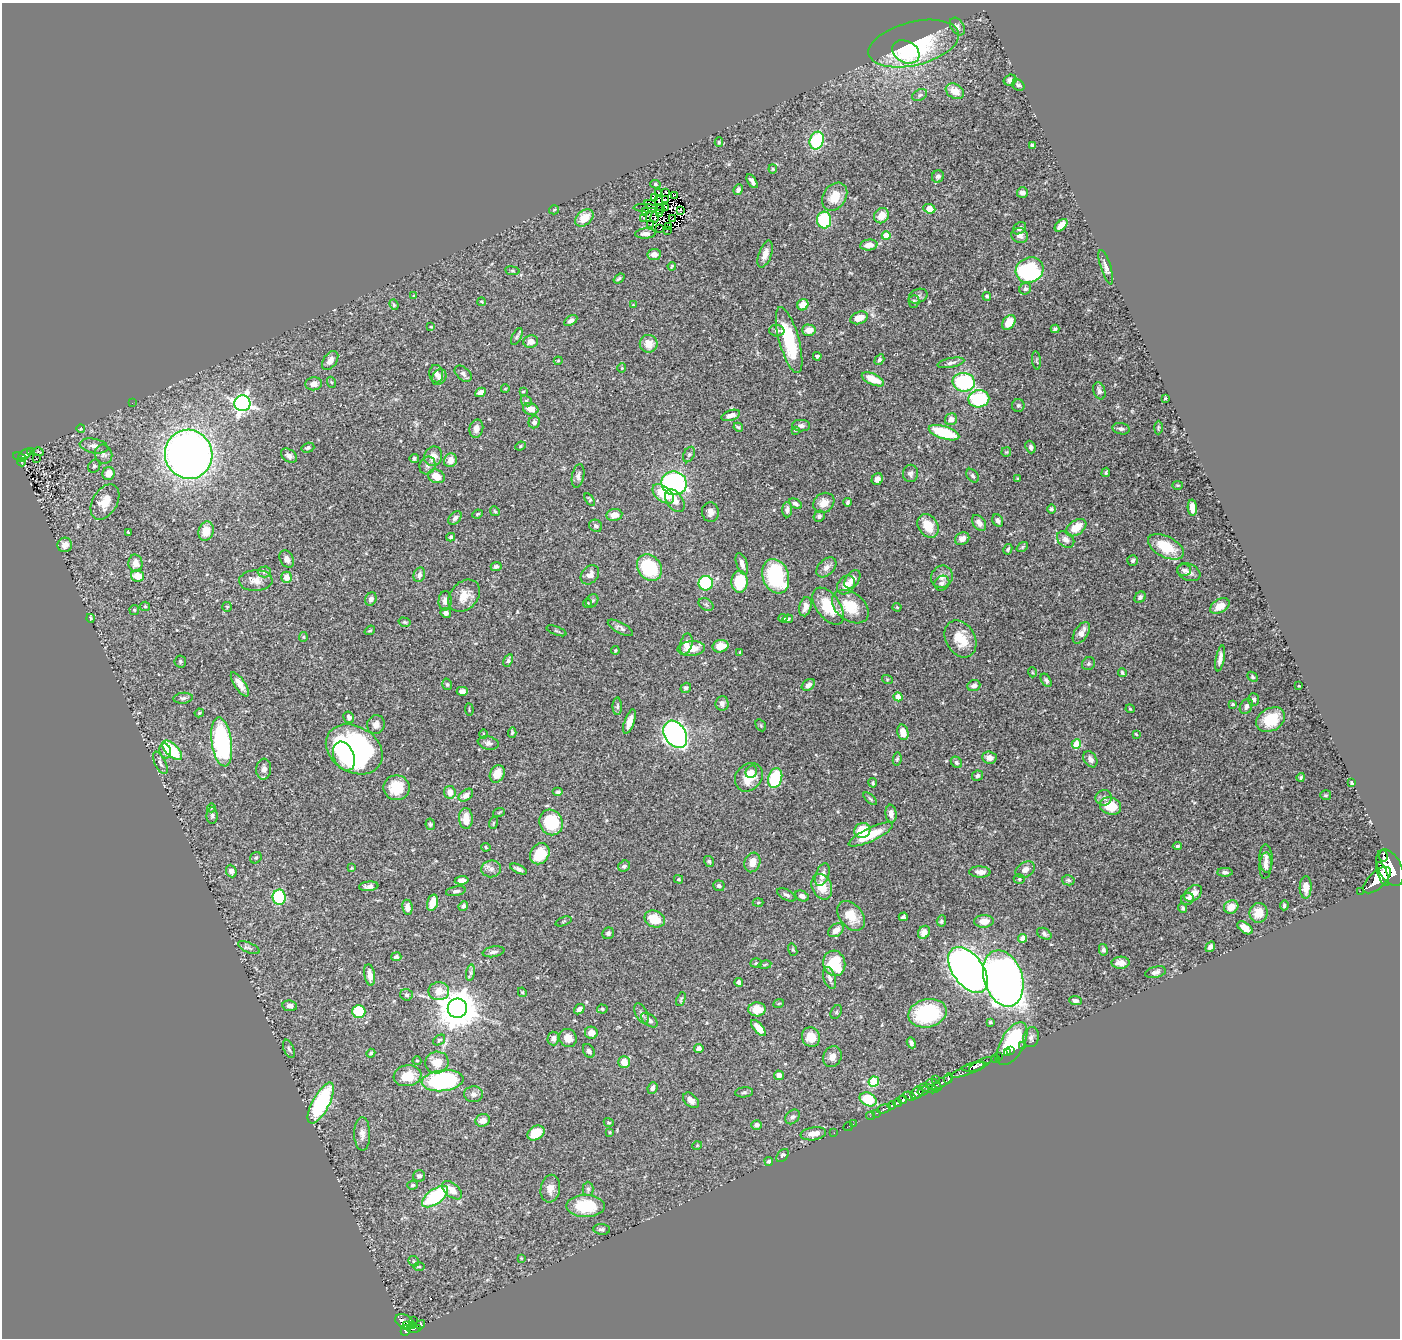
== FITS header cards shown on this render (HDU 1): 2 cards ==
NAXIS1  =                 1398
NAXIS2  =                 1336

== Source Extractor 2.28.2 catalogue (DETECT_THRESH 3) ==
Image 1398 x 1336 px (HDU 1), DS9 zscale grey, 1 PNG px = 1 image px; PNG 1402 x 1340 px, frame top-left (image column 1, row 1336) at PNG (2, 3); each listed source drawn as its Kron ellipse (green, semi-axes under 4 px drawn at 4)
Background 0.459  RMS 0.02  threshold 0.0613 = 3 sigma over >= 5 px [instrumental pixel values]
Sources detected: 473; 3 with non-positive FLUX_AUTO (blend fragments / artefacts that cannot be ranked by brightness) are neither listed nor drawn; the other 470 listed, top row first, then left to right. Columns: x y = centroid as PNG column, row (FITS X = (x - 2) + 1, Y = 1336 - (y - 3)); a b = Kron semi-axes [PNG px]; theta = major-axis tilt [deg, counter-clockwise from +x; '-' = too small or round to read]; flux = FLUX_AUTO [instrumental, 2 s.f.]
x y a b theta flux
957 27 9 6 -58 4.4
914 44 46 21 14 150
906 52 14 10 -29 77
1010 80 7 5 16 4.1
1018 85 6 5 - 2.8
955 91 10 7 -31 18
920 95 8 5 28 3.1
817 141 9 7 69 90
719 142 5 4 - 1.8
1032 146 4 3 - 2.5
773 169 4 4 - 1.5
938 176 6 5 - 3.8
752 181 8 4 -57 5.2
655 184 5 4 - 1.9
738 190 5 4 - 4.3
659 192 3 3 - 550
666 192 3 2 - 0.65
1022 193 5 5 - 5.6
674 195 3 2 - 0.95
835 197 15 11 56 25
654 198 3 2 - 1.2
665 199 3 2 - 1
659 200 2 2 - 1.1
651 205 6 2 -23 0.2
666 207 3 2 - 1.4
646 208 12 2 -2 0.67
660 209 5 2 - 1.5
929 209 6 4 -22 25
554 210 5 4 - 1.6
680 210 4 3 - 0.68
645 211 4 2 - 0.92
660 214 2 2 - 2
882 216 8 7 - 16
655 217 5 2 - 1.5
584 218 10 7 40 24
644 218 4 2 - 20
673 219 3 2 - 0.86
824 220 8 7 - 79
651 224 3 2 - 1
1061 225 8 4 44 14
669 226 3 2 - 0.42
1020 228 7 5 37 4.7
660 229 3 2 - 1.1
667 230 2 2 - 1.1
645 234 10 5 2 6.3
1020 235 8 7 - 7.1
886 236 4 4 - 27
869 245 8 5 5 11
654 254 7 5 9 9.1
765 254 14 6 70 10
672 266 4 3 - 1.5
1106 267 18 5 -72 6.4
1030 270 14 12 26 160
512 271 7 4 -8 1.8
619 279 6 3 37 2.5
1025 289 6 5 - 3.2
414 296 4 3 - 1.2
918 296 10 7 25 4.7
987 296 4 4 - 2.6
914 301 6 5 - 2.8
481 302 4 3 - 1.4
394 305 5 4 - 1.9
633 305 3 3 - 0.99
803 305 6 5 - 19
859 318 9 6 19 20
571 321 7 4 32 5
1009 322 8 6 50 20
431 327 4 3 - 1
1055 329 4 3 - 2.5
809 330 7 5 -2 15
777 331 7 6 - 4.4
517 336 9 4 64 2.6
789 340 34 10 -74 86
531 341 7 6 - 9
649 344 9 9 - 18
817 356 4 3 - 3.2
879 360 6 4 58 3.2
1036 360 9 4 -84 2.3
330 361 10 6 54 10
558 361 4 4 - 1.4
951 363 13 4 11 4.9
622 368 4 4 - 1.6
436 374 9 7 -82 5.9
463 374 10 6 -41 4.5
439 377 8 6 57 5.9
873 379 12 5 -25 27
331 382 5 3 - 1.4
964 382 11 9 -8 140
314 384 8 6 6 8.5
505 389 4 2 - 1
1099 391 8 6 -70 5.1
481 392 5 4 - 9.8
523 392 4 3 - 1.5
1165 398 3 2 - 1.6
979 399 10 8 10 88
526 401 6 5 - 2.6
132 403 2 2 - 2
242 403 8 8 - 500
1018 405 6 6 - 3.1
531 409 8 6 -18 14
731 415 10 5 19 8.1
951 419 6 6 - 8.5
534 422 6 5 - 4.5
801 426 9 5 -2 4.9
738 427 5 3 - 2.2
1158 427 7 3 89 1.7
81 429 4 3 - 1.1
476 429 9 7 77 6.7
1121 429 9 5 -10 4
795 430 4 3 - 1.5
944 433 16 6 -18 67
94 446 14 7 -10 8.1
520 446 5 4 - 1.7
1030 447 6 5 - 3.2
308 448 6 4 17 2.8
30 451 3 2 - 6.4
39 452 5 2 - 0.89
1006 452 5 5 - 1.5
25 454 7 3 34 33
103 454 10 8 -64 5.7
189 454 25 23 -69 1100
689 454 8 5 62 3.3
289 456 9 6 -35 5.1
433 456 10 9 - 13
20 457 7 4 -18 63
36 459 3 2 - 2.3
414 459 5 4 - 2.8
450 460 7 6 - 12
22 462 4 4 - 14
428 465 9 7 64 5.7
94 466 7 5 55 3
1106 472 5 4 - 2.1
108 473 6 6 - 14
911 473 8 7 - 4.8
436 476 8 6 -22 19
578 476 12 6 79 5.1
972 476 7 5 -51 2.9
877 479 6 5 - 6.3
1018 479 4 3 - 1.4
674 483 13 11 -20 250
1177 485 5 3 - 1.3
663 494 12 7 -40 39
590 499 7 4 -55 2
675 501 13 8 -53 14
105 502 19 12 60 24
847 502 4 4 - 2.7
824 503 11 9 39 14
795 504 7 4 -30 4.8
1192 508 8 4 -87 13
1051 509 5 4 - 2.7
787 510 8 5 88 4.7
495 511 5 4 - 2
710 512 10 8 -87 7.5
477 514 5 3 - 1.7
614 515 8 6 7 13
819 516 6 5 - 3.5
455 518 8 5 45 4.3
998 520 6 5 - 5.1
979 523 9 6 -54 7.8
596 526 7 6 - 4.2
928 526 13 9 -57 25
1076 528 11 7 35 26
206 531 10 7 71 21
128 532 3 3 - 1.2
451 537 4 3 - 2
962 539 7 6 - 7.3
1066 539 10 7 -42 7.3
65 545 7 7 - 8.1
1022 547 6 4 37 1.8
1166 547 19 10 -27 46
1008 549 5 4 - 2.9
287 559 9 6 -60 6.3
1133 560 5 5 - 2.8
135 563 9 7 -86 10
742 564 11 5 -71 8
496 566 5 4 - 4.5
649 567 14 11 -53 82
826 567 12 7 45 8
1184 570 7 6 - 3.7
264 572 6 5 - 3.1
1189 572 12 8 -23 8.1
419 575 7 5 71 5.7
590 575 11 8 49 10
138 576 7 5 -12 24
776 576 18 13 -70 110
286 577 6 5 - 13
942 577 11 10 - 10
852 579 10 6 53 12
256 580 16 10 2 14
740 582 11 8 86 57
706 583 7 7 - 120
942 583 8 7 - 4.2
846 585 10 8 49 12
464 596 18 13 46 22
1140 597 6 5 - 3.8
371 599 7 5 66 5
445 601 9 6 86 8.4
592 601 7 5 54 3.2
587 603 4 3 - 1.5
706 604 8 5 -32 3
145 606 5 4 - 1.8
828 606 21 12 -54 50
1220 606 10 6 30 15
227 607 5 5 - 1.7
805 607 10 6 77 9.8
850 607 20 14 -38 41
897 607 4 4 - 1.4
134 610 5 5 - 1.7
446 613 5 5 - 6.1
90 618 4 3 - 2.1
783 618 4 3 - 2.7
788 619 5 4 - 2.4
404 622 6 4 -15 2.2
620 628 14 5 -28 5.3
370 630 5 3 - 1.8
557 631 10 3 -20 2
1081 633 12 6 57 11
303 637 5 4 - 1.6
960 639 19 14 -60 33
686 644 10 6 77 8.5
720 646 8 6 13 18
691 649 14 7 5 21
615 650 4 3 - 1.5
740 652 3 3 - 1.5
1220 658 13 4 79 7.1
508 660 6 4 62 3.4
180 661 6 6 - 2.6
1088 664 7 6 - 2.8
1032 672 5 3 - 1.3
1122 672 4 3 - 1.9
1252 677 6 4 -42 2.2
887 679 5 3 - 1.4
1046 680 7 4 -59 3.4
240 684 14 5 -56 12
447 684 6 4 -74 2.3
808 685 7 5 35 5.1
974 686 7 5 21 5.5
1299 686 3 2 - 0.97
686 688 5 5 - 3.5
462 691 5 4 - 4.9
898 697 4 4 - 21
183 698 10 5 4 3.7
1254 699 6 5 - 4.1
722 703 7 6 - 5.8
1233 704 4 3 - 1.7
617 706 9 4 -90 2.6
1246 706 8 6 59 5
1130 709 4 4 - 1.5
469 710 6 2 -85 1.2
199 713 4 3 - 1.7
349 717 6 5 - 4.2
1271 720 15 11 29 41
629 722 12 5 71 11
376 725 9 8 - 7.3
761 725 6 4 -60 2
903 732 8 5 -76 14
512 733 5 4 - 2.2
483 734 5 3 - 1.4
675 734 14 10 -57 410
1136 734 4 2 - 1.2
222 742 25 10 -82 240
488 743 10 6 -12 5.4
1076 744 5 4 - 53
354 749 30 23 -31 320
172 750 12 6 -44 66
165 751 8 5 -71 7.3
344 756 15 10 -67 38
989 758 7 6 - 8.9
897 759 6 4 79 2.2
1090 759 9 6 -55 6.6
956 762 6 5 - 3.1
160 763 12 5 -63 4.5
264 769 10 7 85 6.9
751 772 6 5 - 4.9
497 774 9 7 66 19
977 776 6 5 - 3.3
749 777 15 12 47 27
1301 777 4 4 - 2.2
775 778 10 7 73 81
873 783 5 3 - 2
1352 783 3 2 - 1.5
397 788 13 12 - 35
450 792 6 6 - 11
558 792 5 4 - 3
466 795 8 5 37 7.5
1326 795 5 5 - 2.1
1104 798 8 7 - 5.3
870 799 8 4 -42 2
1111 806 11 8 -16 34
211 808 4 3 - 1.3
499 812 6 3 20 1.5
891 814 9 5 -83 7.3
212 816 8 5 -89 3.3
466 818 10 7 -88 17
551 822 13 11 -62 76
493 823 6 3 71 1.6
430 824 6 4 -79 2.3
862 831 8 7 - 39
871 834 24 6 25 38
1177 846 4 3 - 2.3
486 847 5 4 - 1.6
540 854 11 9 57 37
1383 856 6 3 -80 420
256 858 6 5 - 2.4
1266 858 14 6 -88 6.3
709 861 6 4 -57 2.8
752 862 10 7 72 16
624 866 6 5 - 3.7
1266 866 13 6 86 6.8
352 868 3 3 - 1.2
1390 868 20 11 -62 2000
491 869 10 8 5 7.1
518 869 9 4 -26 4.5
1025 870 10 7 29 7.9
231 871 6 5 - 7.4
980 872 10 5 -2 8
1225 872 7 4 0 4.2
1383 874 13 5 -69 840
822 875 12 6 70 8.3
679 879 4 3 - 1.6
1019 879 5 5 - 2.1
462 880 7 4 7 6.3
1068 880 6 5 - 2.8
1377 880 17 8 43 1500
369 886 10 4 6 5.4
719 886 6 5 - 4
822 887 13 9 -66 24
1306 887 11 6 89 12
456 891 10 5 11 3.9
1360 891 2 2 - 18
1193 893 10 7 39 14
786 895 10 5 -30 4.2
802 896 7 5 -28 7.2
279 897 7 6 - 100
1187 899 7 6 - 6.7
432 903 8 5 74 19
758 903 5 3 - 1.4
1284 905 5 3 - 2.4
463 906 5 4 - 4.2
407 907 8 5 -83 6.9
1231 907 7 6 - 17
1183 908 5 4 - 2.2
1259 913 10 9 - 19
851 916 17 11 -51 26
903 917 4 3 - 2.5
655 919 10 8 -23 28
563 921 8 2 21 1.4
941 921 5 4 - 2.6
984 921 10 6 3 15
1245 928 8 5 -36 13
836 930 8 6 36 9.7
924 932 7 5 57 13
608 933 6 5 - 3.5
1044 934 8 5 -28 3.7
1023 938 4 4 - 15
1210 947 6 4 55 5.4
249 948 11 5 -24 3.8
793 950 6 4 -71 1.9
1103 950 6 4 -79 3.2
493 952 11 5 10 5.2
396 957 5 4 - 3.9
756 963 6 5 - 2.3
834 963 13 11 -77 78
1120 963 9 6 2 11
765 965 6 3 10 1.6
968 970 26 15 -53 1100
1156 972 11 5 13 5.1
471 973 8 4 82 3
370 975 11 5 -81 12
830 978 11 6 -72 6.3
1003 978 29 19 -72 1100
739 982 4 4 - 4.9
439 991 10 9 - 18
522 992 5 4 - 1.7
406 995 6 5 - 3
681 999 7 3 70 1.9
1075 1000 6 4 -6 3.4
779 1003 5 3 - 1.2
290 1006 7 5 -9 6.9
457 1008 10 9 - 3900
579 1009 6 4 40 6.8
602 1009 5 4 - 2
757 1009 8 7 - 22
359 1011 6 6 - 53
836 1012 7 5 61 2.2
927 1013 19 14 13 130
642 1014 11 6 -63 4.6
649 1020 9 5 -38 5.2
990 1022 4 4 - 1.8
758 1028 10 4 -49 14
591 1033 6 6 - 13
811 1037 10 9 - 21
1031 1037 10 7 76 5.7
553 1038 7 5 78 6.4
568 1038 9 8 - 13
439 1040 7 4 35 2.2
911 1043 5 4 - 3.9
1012 1044 23 11 61 130
1022 1046 3 2 - 5.6
289 1049 10 5 -67 3.7
699 1049 5 4 - 5.7
589 1051 7 5 -58 4.5
1011 1051 3 2 - 12
371 1053 4 4 - 2.4
1007 1053 2 2 - 5.8
999 1056 2 2 - 1.5
832 1057 11 9 62 10
995 1058 2 2 - 4.4
417 1061 4 4 - 1.4
624 1062 6 6 - 19
437 1063 12 11 - 20
980 1064 13 4 28 280
974 1067 12 4 10 330
968 1070 18 4 21 470
779 1075 5 4 - 7.2
408 1076 14 10 9 26
948 1078 5 4 - 110
935 1079 2 2 - 4
443 1081 21 10 6 190
874 1082 5 5 - 66
942 1082 12 3 32 190
934 1085 8 5 -29 180
652 1088 6 5 - 6.1
929 1088 10 3 -14 81
923 1091 6 3 21 120
744 1092 9 5 5 2.6
917 1093 7 5 44 480
473 1094 9 8 - 6
909 1096 6 4 -20 260
868 1099 9 6 -25 44
691 1100 9 6 -43 6.9
903 1100 4 3 - 200
321 1103 23 8 62 170
898 1103 4 3 - 83
892 1106 4 3 - 100
884 1109 7 3 19 94
877 1113 3 2 - 22
871 1116 4 2 - 11
793 1117 8 6 45 4.5
483 1120 7 6 - 11
609 1122 5 3 - 1.4
853 1124 2 2 - 3.2
757 1125 5 4 - 4.4
848 1126 5 2 - 9.6
610 1132 4 3 - 1.3
536 1133 9 6 35 31
834 1133 2 2 - 4
362 1134 17 8 -89 9.8
813 1134 13 6 8 12
697 1146 5 3 - 1.1
783 1156 7 5 50 4.4
769 1161 4 4 - 3.2
419 1176 6 5 - 3.5
412 1185 5 4 - 2.1
550 1189 14 9 80 13
588 1189 7 5 -90 3.6
452 1190 12 6 -40 16
435 1197 15 7 36 120
586 1206 19 11 -1 62
602 1229 8 5 -5 3.1
521 1258 4 4 - 1.2
414 1261 6 4 -44 2.1
419 1266 5 3 - 1.4
413 1320 2 2 - 18
405 1321 10 6 -24 230
407 1325 4 3 - 87
413 1325 4 3 - 34
420 1325 5 4 - 110
414 1328 7 3 0 67
406 1330 5 4 - 150
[3 non-positive-flux detections neither listed nor drawn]